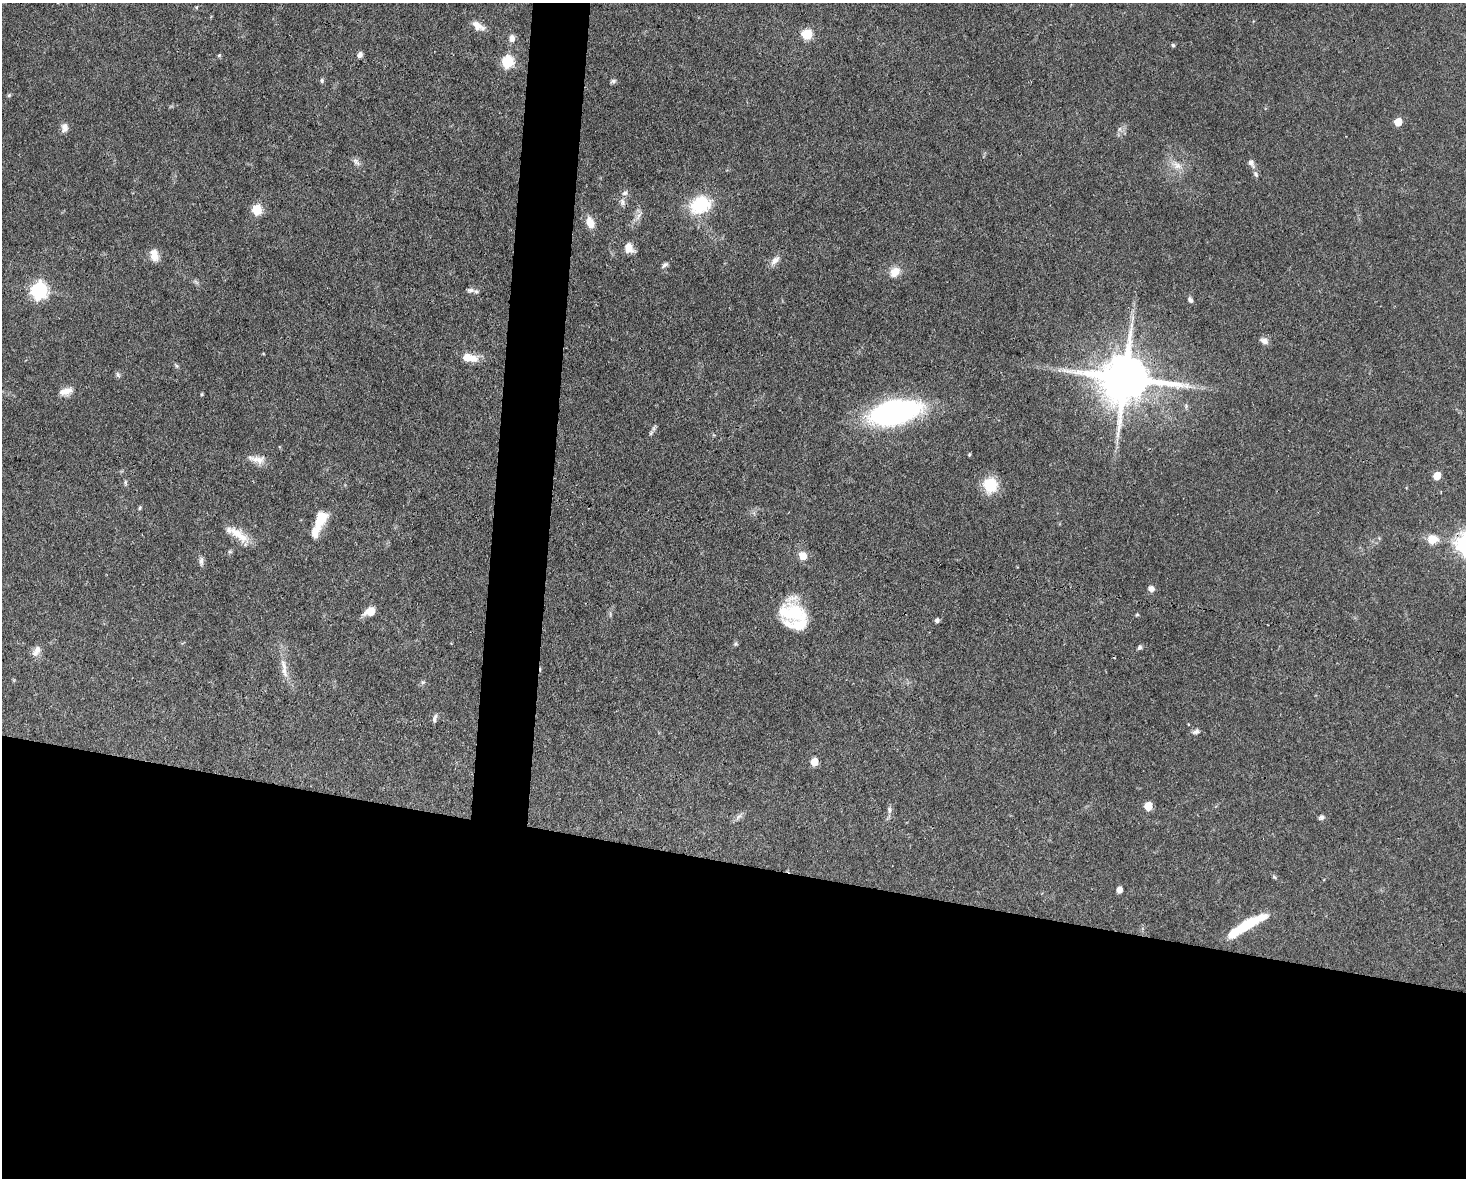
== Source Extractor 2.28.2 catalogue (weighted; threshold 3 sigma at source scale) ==
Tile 11 of 3 x 4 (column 2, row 4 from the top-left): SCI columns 1688-3151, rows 1-1176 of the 4725 x 4704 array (HDU 1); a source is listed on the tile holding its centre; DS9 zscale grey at full resolution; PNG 1468 x 1180 px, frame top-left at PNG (2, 3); no overlay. Shown black and unused: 29% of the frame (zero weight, under 3 of 4 exposures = <1% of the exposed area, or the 3 px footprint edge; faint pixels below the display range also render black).
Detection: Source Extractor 2.28.2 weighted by HDU 2 'WHT'; one run over the whole footprint, this tile lists its part. Background 0.0737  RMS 0.004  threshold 0.0182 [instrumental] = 3 sigma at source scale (4.5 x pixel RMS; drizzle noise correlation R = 1.50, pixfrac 1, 0.05/0.05 arcsec/px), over >= 5 px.
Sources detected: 81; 2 inside a brighter object's white glare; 1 cosmic-ray / hot-pixel residue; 1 long thin detection or spike segment (spike, bleed or trail) — not listed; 4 inside a brighter listed object's ellipse — not listed separately; the other 73 listed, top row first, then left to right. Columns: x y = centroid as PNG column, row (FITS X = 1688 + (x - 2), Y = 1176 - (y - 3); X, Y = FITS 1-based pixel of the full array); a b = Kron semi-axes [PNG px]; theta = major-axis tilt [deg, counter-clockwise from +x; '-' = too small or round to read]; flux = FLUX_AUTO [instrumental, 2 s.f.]
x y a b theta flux
478 26 17 8 -31 3.7
807 34 6 5 - 26
512 38 9 7 82 2.2
1173 45 5 4 - 0.69
219 55 5 5 - 0.52
360 55 7 6 - 1.5
507 62 6 6 - 40
322 80 6 5 - 0.69
613 81 7 5 15 0.88
9 95 6 4 45 0.53
1398 122 5 5 - 9.7
65 127 11 8 -88 2.2
1119 129 7 4 71 0.87
356 162 12 6 -42 1.5
1251 163 12 7 -59 1.9
1177 165 14 9 -31 3.8
1256 174 9 5 -55 0.98
625 193 7 5 16 1.1
622 202 11 4 -85 1.2
700 205 23 18 25 19
257 210 6 5 - 23
639 216 13 4 60 1.9
590 223 14 9 -69 4.7
629 248 12 9 -63 3.9
154 255 14 9 -79 4.1
775 260 16 8 48 2.5
665 265 9 5 38 1.2
894 272 15 11 51 4.3
470 290 11 7 1 1.5
38 291 7 7 - 120
1190 300 7 5 -56 1
1264 341 10 7 -20 2.2
263 354 4 3 - 0.31
469 358 19 8 -7 6.6
176 366 7 4 -45 0.65
118 375 8 6 -73 0.93
1125 378 15 13 -5 2500
66 391 18 9 12 4
201 394 5 3 - 0.43
894 412 48 22 13 87
651 433 7 4 46 0.8
969 454 4 3 - 0.47
257 459 25 9 -8 3.9
1437 476 5 5 - 9.9
125 482 8 4 -89 0.69
990 485 8 8 - 24
140 507 6 4 81 0.54
322 517 15 13 -63 5.9
315 533 16 8 80 4.1
238 535 33 10 -36 7.1
1432 539 13 12 - 4.9
803 556 10 9 - 3.8
201 561 10 6 -89 1.4
1151 589 7 6 - 2
370 611 12 8 25 4.8
794 612 26 22 -20 22
1137 615 5 4 - 0.47
937 621 5 4 - 1.3
736 644 6 5 - 0.67
1140 647 6 5 - 0.88
36 651 15 8 59 2.9
284 671 17 7 -75 3.3
422 682 6 4 -90 0.64
435 718 10 5 77 1.2
1196 732 10 6 27 1.3
814 762 6 5 - 7.2
1148 806 5 5 - 12
889 810 10 5 -82 1.3
738 817 12 5 45 1.5
1322 817 7 6 - 1.2
1274 877 7 4 -44 0.56
1119 890 5 4 - 3.4
1248 924 30 10 32 14
Overlapping masked pixels (flux is a lower limit): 1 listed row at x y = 1125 378